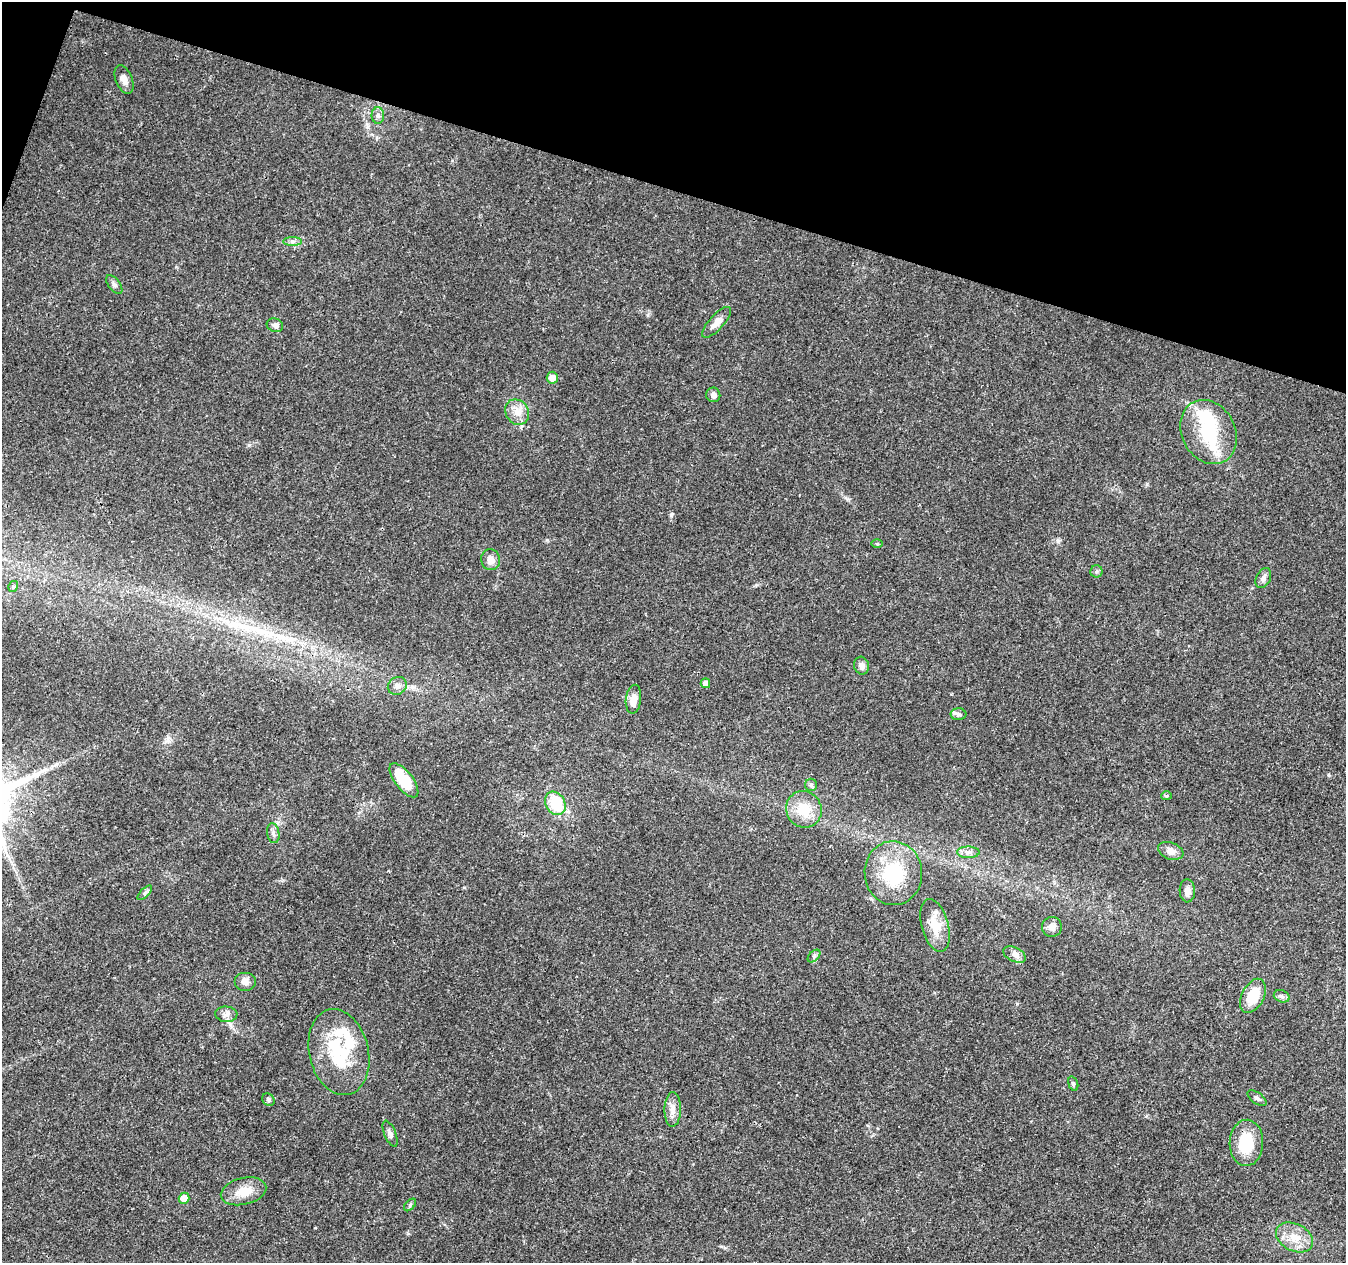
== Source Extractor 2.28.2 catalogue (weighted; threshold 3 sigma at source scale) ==
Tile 2 of 4 x 4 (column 2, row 1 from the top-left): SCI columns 1355-2698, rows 4065-5325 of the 5392 x 5545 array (HDU 1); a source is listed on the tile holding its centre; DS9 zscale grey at full resolution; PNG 1348 x 1265 px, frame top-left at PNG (2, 2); each listed source drawn as its Kron ellipse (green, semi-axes under 4 px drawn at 4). Shown black and unused: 15% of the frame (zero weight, under 3 of 4 exposures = <1% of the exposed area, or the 3 px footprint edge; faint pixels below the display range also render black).
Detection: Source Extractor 2.28.2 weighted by HDU 2 'WHT'; one run over the whole footprint, this tile lists its part. Background 0.0266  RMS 0.0019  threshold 0.00874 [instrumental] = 3 sigma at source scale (4.5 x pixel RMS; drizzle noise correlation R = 1.50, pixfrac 1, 0.0396/0.0396 arcsec/px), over >= 5 px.
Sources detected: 57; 1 inside a brighter object's white glare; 1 long thin detection or spike segment (spike, bleed or trail) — neither listed nor drawn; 5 inside a brighter listed object's ellipse — not listed separately; the other 50 listed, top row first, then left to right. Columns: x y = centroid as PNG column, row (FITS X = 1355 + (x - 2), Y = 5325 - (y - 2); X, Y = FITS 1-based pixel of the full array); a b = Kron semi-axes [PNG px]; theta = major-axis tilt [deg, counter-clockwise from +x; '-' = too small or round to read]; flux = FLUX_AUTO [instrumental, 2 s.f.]
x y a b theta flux
124 80 15 8 -68 1.3
378 115 8 6 -90 0.61
293 241 9 4 0 0.57
114 285 11 5 -53 0.58
716 322 20 7 48 1.6
275 325 8 6 -21 0.69
552 378 6 5 - 1.4
713 395 7 7 - 0.72
517 412 13 11 -57 2
1209 432 33 26 -62 10
877 544 6 4 0 0.25
491 560 10 9 - 1.4
1096 571 6 6 - 0.41
1263 578 10 7 63 0.78
13 587 5 4 - 0.31
862 666 9 7 -76 0.96
705 683 5 4 - 1.1
397 686 10 8 33 1
633 699 14 7 83 1.9
958 714 8 6 -2 0.51
404 780 20 9 -52 6.5
811 785 6 6 - 0.4
1167 796 5 4 - 0.27
555 803 12 9 -59 7.3
804 809 19 17 -62 5
273 833 10 6 -80 0.63
1171 851 13 8 -19 1.2
968 852 11 5 -1 0.83
893 873 32 29 -84 12
1187 891 11 8 -89 1.2
145 893 9 3 45 0.41
935 925 27 13 -75 3.8
1052 927 10 10 - 1.2
1015 955 12 7 -26 0.95
814 956 7 4 45 0.4
245 982 11 9 0 1.2
1253 996 18 11 63 4.7
1282 996 8 6 -21 0.54
226 1014 11 7 -3 0.99
339 1052 44 29 -77 12
1073 1084 7 4 -72 0.34
1257 1098 11 5 -36 0.58
268 1100 7 5 -46 0.37
673 1109 17 8 89 1.5
390 1134 14 5 -67 0.69
1246 1143 23 17 88 8.1
243 1191 23 13 14 3.5
184 1198 5 5 - 2.1
410 1205 7 4 47 0.36
1294 1237 20 13 -27 3.3
Unlisted compact peaks at least as high as the median listed source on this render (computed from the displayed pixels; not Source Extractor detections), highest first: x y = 671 515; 1058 541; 249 445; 1329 775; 648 315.